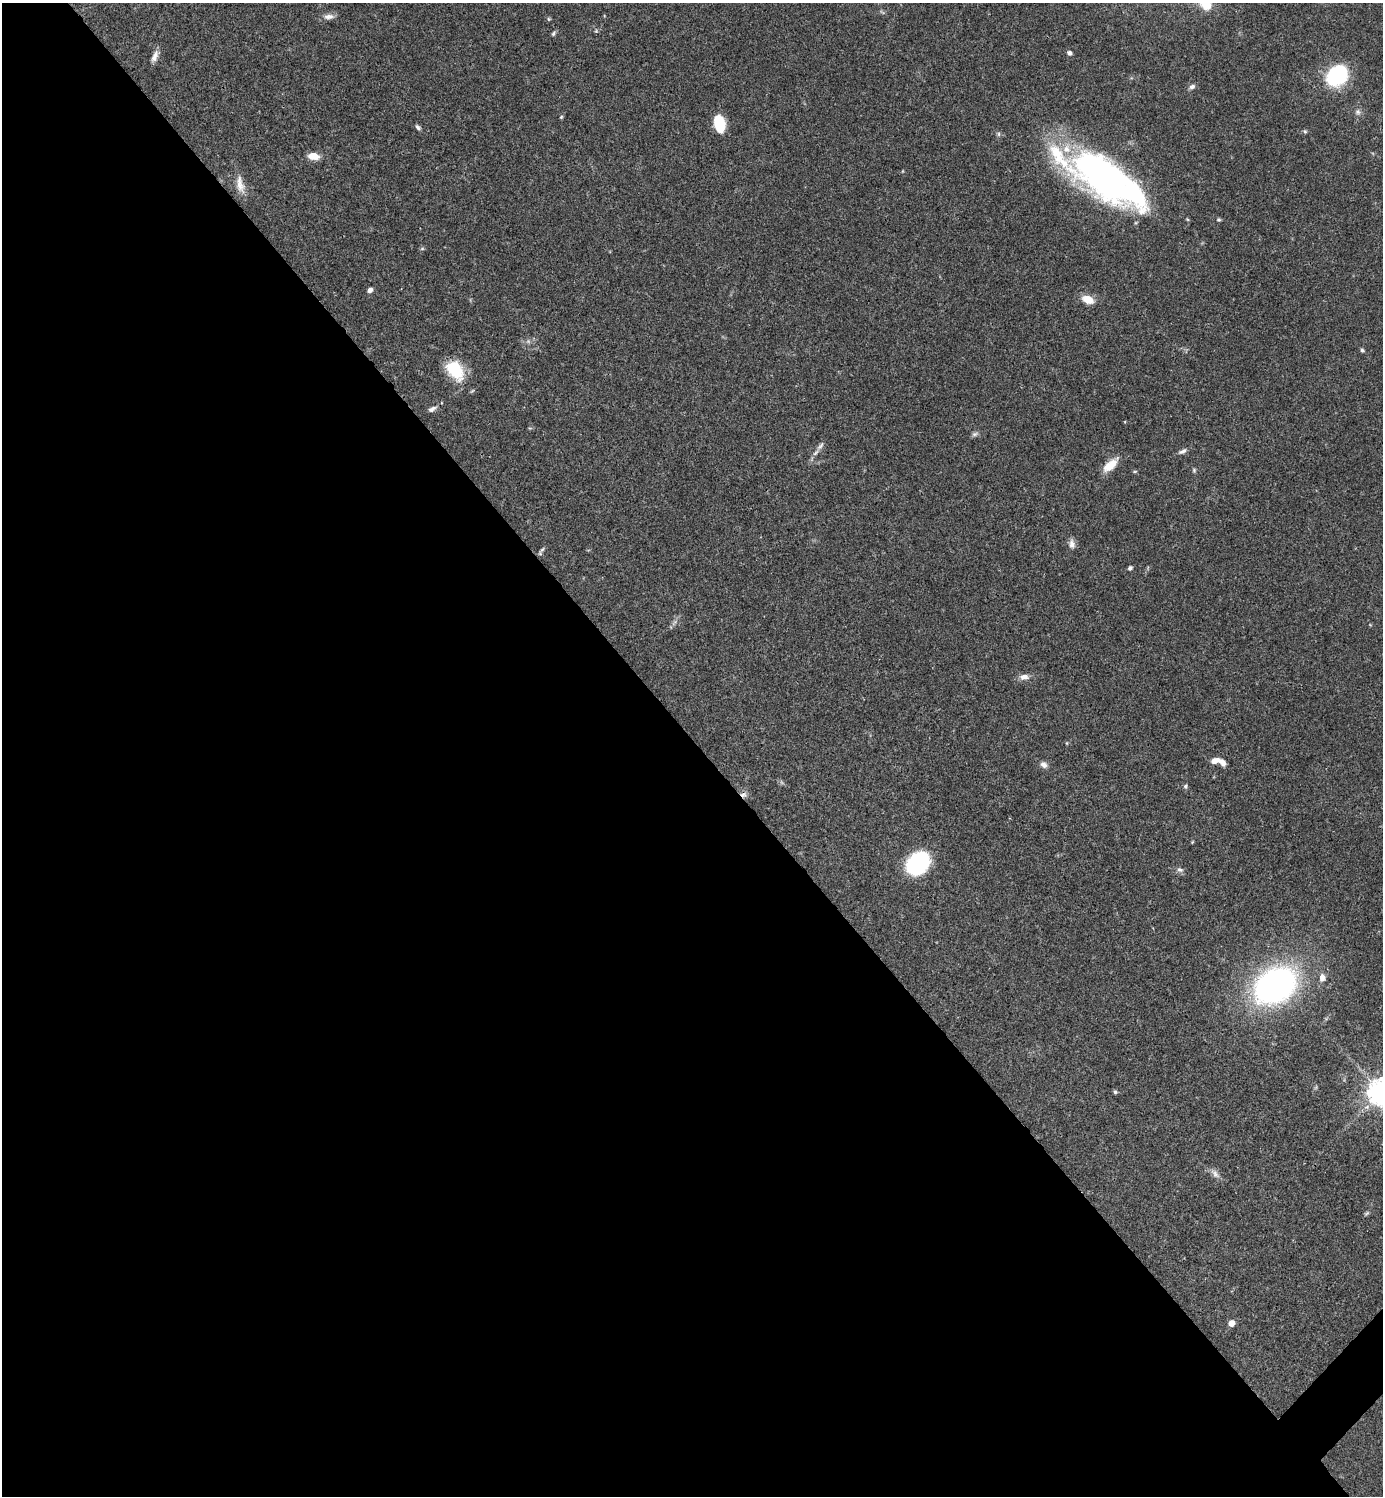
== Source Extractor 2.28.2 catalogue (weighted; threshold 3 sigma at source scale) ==
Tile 9 of 4 x 4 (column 1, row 3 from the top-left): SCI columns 300-1680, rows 1495-2988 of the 5980 x 5981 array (HDU 1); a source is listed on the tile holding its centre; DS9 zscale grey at full resolution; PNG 1385 x 1498 px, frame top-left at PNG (2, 3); no overlay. Shown black and unused: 51% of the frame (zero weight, under 3 of 4 exposures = <1% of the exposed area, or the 3 px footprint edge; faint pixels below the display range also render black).
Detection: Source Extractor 2.28.2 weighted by HDU 2 'WHT'; one run over the whole footprint, this tile lists its part. Background 0.0381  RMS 0.0026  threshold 0.0118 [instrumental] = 3 sigma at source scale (4.5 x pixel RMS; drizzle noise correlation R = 1.50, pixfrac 1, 0.05/0.05 arcsec/px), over >= 5 px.
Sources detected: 58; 2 too faint to see at this stretch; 1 inside a brighter object's white glare — not listed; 4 inside a brighter listed object's ellipse — not listed separately; the other 51 listed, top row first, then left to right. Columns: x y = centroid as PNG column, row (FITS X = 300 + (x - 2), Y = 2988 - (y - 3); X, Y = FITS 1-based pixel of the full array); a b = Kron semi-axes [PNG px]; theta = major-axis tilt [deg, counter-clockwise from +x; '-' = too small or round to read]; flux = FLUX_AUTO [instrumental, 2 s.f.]
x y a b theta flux
1206 4 16 13 -43 5.4
329 16 14 7 3 1.5
549 19 5 5 - 0.33
596 31 5 5 - 0.34
553 33 8 5 60 0.48
1069 53 5 4 - 1
155 56 16 7 69 1.7
1338 75 15 12 45 35
1192 87 8 6 30 0.88
1358 112 9 8 - 0.99
561 117 5 4 - 0.32
719 123 15 9 -78 9.2
418 127 7 5 -48 0.64
1305 131 6 5 - 0.41
314 156 11 7 -5 3.7
903 171 5 3 - 0.2
1104 177 72 25 -45 71
240 185 26 10 -78 3.3
1219 220 5 5 - 0.39
422 249 6 4 1 0.36
370 290 6 5 - 1
1088 299 14 9 -21 3.5
1362 350 5 4 - 0.44
455 370 26 17 -51 10
432 409 11 6 26 0.98
975 434 9 5 20 0.69
820 446 15 6 50 1.2
1182 451 12 5 27 0.92
1110 465 21 9 42 4.2
1194 470 6 5 - 0.41
1135 471 5 3 - 0.29
1072 544 13 8 -82 1.4
542 549 10 5 48 0.58
1130 568 6 5 - 0.54
674 622 12 3 54 0.7
1024 677 12 7 0 1.8
1067 743 5 3 - 0.23
1215 761 11 6 15 2.1
1044 765 9 7 -43 1.2
1185 786 6 6 - 0.55
743 795 9 7 -32 1.1
1192 842 5 3 - 0.24
918 863 17 13 43 35
1180 870 9 6 -26 0.84
1322 978 10 7 84 1.5
1275 985 33 26 32 110
1115 1092 6 4 -74 0.43
1382 1092 10 10 - 280
1215 1174 16 7 -45 1.5
1367 1213 9 4 35 0.45
1231 1323 6 5 - 2.3
Overlapping masked pixels (flux is a lower limit): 1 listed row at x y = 743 795
Isophote crosses this tile's border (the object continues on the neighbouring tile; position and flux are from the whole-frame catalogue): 2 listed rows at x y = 1206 4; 1382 1092